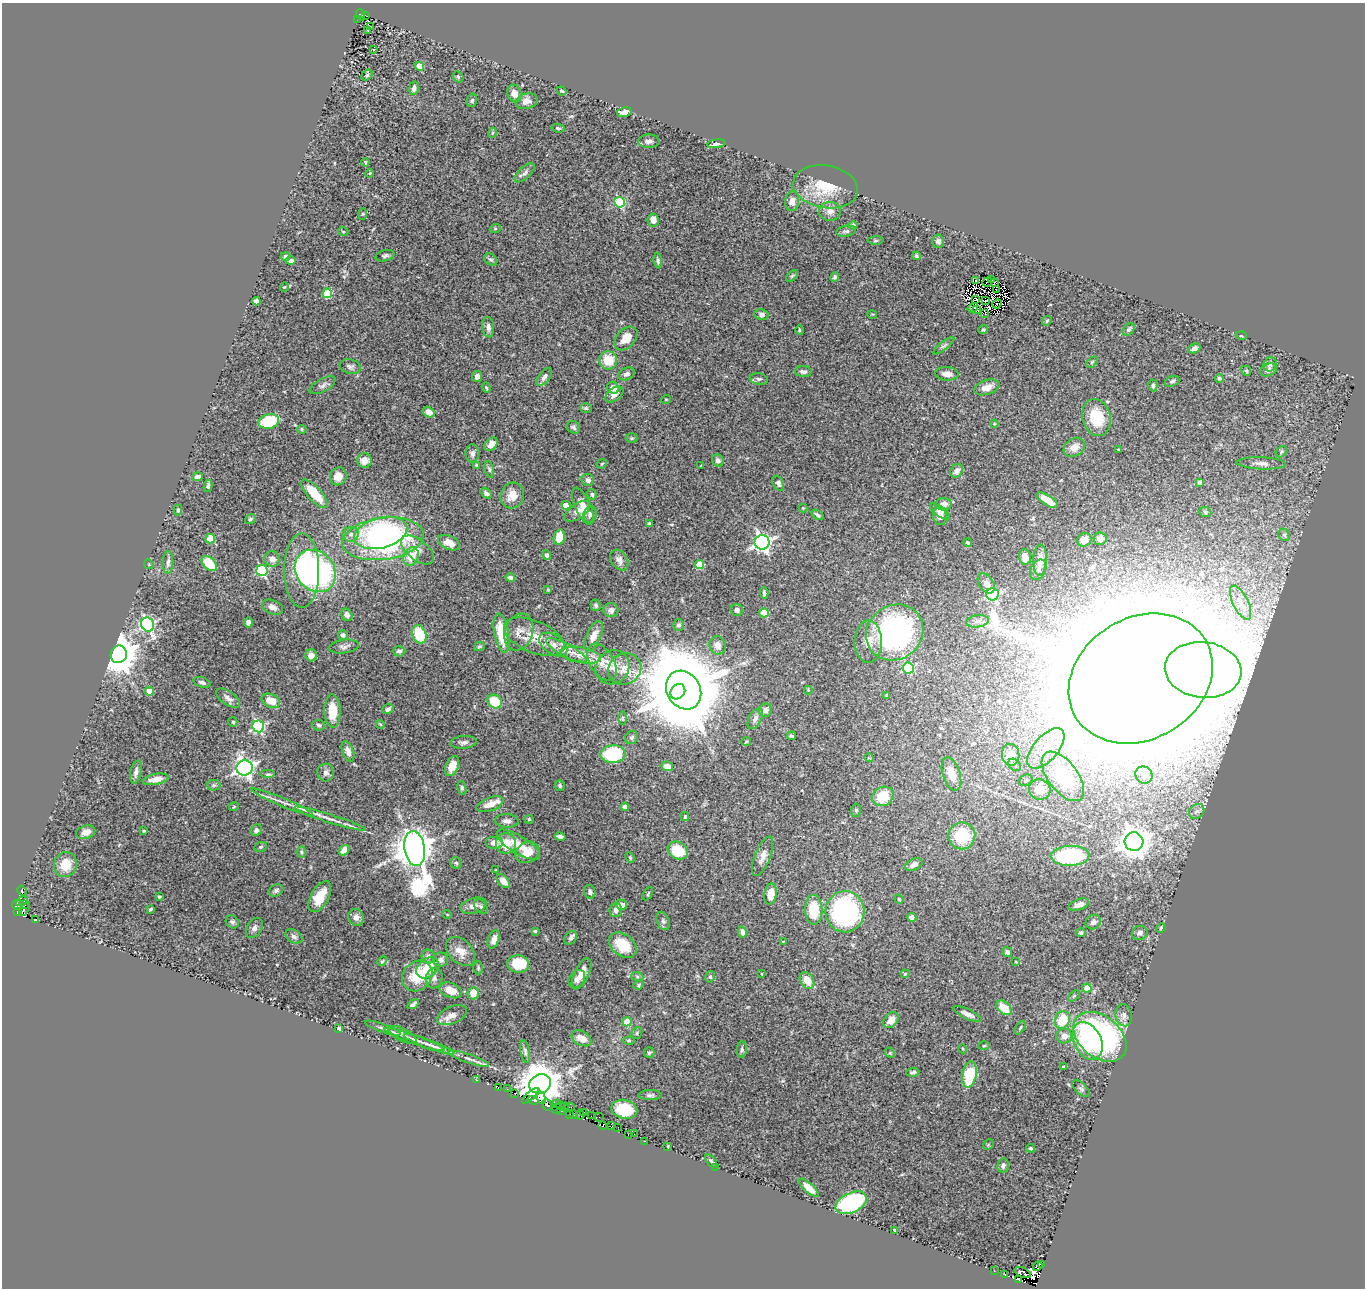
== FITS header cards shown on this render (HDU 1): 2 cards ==
NAXIS1  =                 1363
NAXIS2  =                 1286

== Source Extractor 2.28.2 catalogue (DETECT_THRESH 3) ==
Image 1363 x 1286 px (HDU 1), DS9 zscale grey, 1 PNG px = 1 image px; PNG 1367 x 1290 px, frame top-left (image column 1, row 1286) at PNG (2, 3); each listed source drawn as its Kron ellipse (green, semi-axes under 4 px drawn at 4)
Background 0.928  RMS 0.039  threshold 0.117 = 3 sigma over >= 5 px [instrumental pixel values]
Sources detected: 422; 10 with non-positive FLUX_AUTO (blend fragments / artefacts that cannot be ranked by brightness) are neither listed nor drawn; the other 412 listed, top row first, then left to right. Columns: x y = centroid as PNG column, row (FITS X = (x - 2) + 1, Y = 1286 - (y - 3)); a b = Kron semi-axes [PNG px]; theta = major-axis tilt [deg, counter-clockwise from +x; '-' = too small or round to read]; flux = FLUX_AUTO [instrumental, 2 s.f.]
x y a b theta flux
360 15 6 4 -74 67
366 15 3 2 - 6.9
358 19 3 2 - 10
371 27 2 2 - 2.1
368 30 3 2 - 2.3
373 49 3 3 - 17
420 66 4 4 - 21
367 75 6 4 45 4.6
458 77 6 5 - 3.8
414 88 6 5 - 10
562 91 5 3 - 3
514 93 9 7 -69 17
472 100 7 5 73 4.7
526 101 11 7 14 15
624 112 7 4 12 12
558 128 6 4 -9 4.1
492 133 5 3 - 2.5
649 141 10 6 1 10
716 144 9 3 7 8.1
365 162 4 3 - 2.8
370 173 4 3 - 2.6
525 173 12 6 44 9.6
825 187 32 21 -9 96
792 201 10 7 84 16
619 202 5 5 - 210
830 211 11 9 0 16
363 214 6 4 87 2.9
653 220 6 5 - 16
853 225 4 3 - 5.9
495 229 6 3 20 3
343 231 5 3 - 2.3
846 231 10 5 11 6.2
876 240 8 4 1 3.6
938 241 7 6 - 7.3
385 256 10 5 15 6.7
917 256 4 3 - 4.1
285 257 5 4 - 5.6
491 259 7 5 -36 5.4
291 261 5 3 - 8.6
658 261 7 4 -84 5.2
792 276 7 4 45 3.6
835 277 5 4 - 5.1
992 279 3 2 - 2.1
976 281 2 2 - 1.9
987 282 5 2 - 3.1
995 282 3 2 - 0.74
284 287 4 4 - 2.8
996 290 2 2 - 1.3
327 293 5 4 - 110
976 299 3 2 - 3.1
256 301 4 4 - 8.3
986 301 4 2 - 0.1
997 304 5 2 - 1.5
973 308 5 2 - 2.4
977 310 3 2 - 2
762 314 7 5 -13 7.5
872 314 5 3 - 2
985 314 3 2 - 4.2
1047 321 5 4 - 3.1
488 327 10 6 -84 11
1129 329 7 5 51 6.2
799 330 5 3 - 2.8
983 330 5 4 - 4.1
1241 336 5 3 - 2.9
626 338 14 9 47 35
944 346 13 3 38 6.5
1194 348 6 4 26 8.4
608 360 9 9 - 70
1092 362 6 4 45 3.8
1270 364 7 6 - 8.1
350 367 10 7 -15 8.4
1268 370 9 6 24 11
1246 371 5 4 - 3.7
803 372 8 5 -5 9.7
627 374 8 6 22 8.5
947 374 12 6 -3 19
477 377 5 5 - 10
544 377 10 5 53 11
1219 378 4 4 - 4
759 379 9 5 -10 7.5
1172 381 7 5 21 5.6
323 385 14 6 28 10
1153 385 6 4 -89 4.4
987 387 13 7 19 25
486 388 5 4 - 4
613 388 6 5 - 18
614 394 10 6 36 11
666 399 5 3 - 2.1
586 408 6 4 0 3.5
429 412 6 5 - 24
1097 417 19 14 -74 86
269 421 10 7 14 130
994 424 4 4 - 2.5
573 427 7 6 - 6.5
302 429 5 4 - 3.7
632 438 6 5 - 3.8
491 444 8 5 46 15
1074 447 11 9 32 24
1119 450 3 3 - 4.2
1281 452 6 4 47 4.3
472 453 9 7 88 8.4
718 460 6 5 - 9.7
364 461 7 7 - 23
1261 463 24 6 -2 17
602 464 5 3 - 2.4
476 465 4 3 - 3
701 466 3 2 - 1.8
489 469 8 4 -77 4.9
957 471 7 5 52 12
338 476 9 8 - 25
198 477 5 4 - 9.1
588 480 6 6 - 9.8
1200 482 4 4 - 13
778 483 8 5 -63 7.8
208 486 6 4 80 4.3
486 493 6 4 -36 7.1
314 494 18 7 -49 63
592 494 5 4 - 5.6
512 496 13 11 73 31
1047 500 12 5 -33 32
943 504 8 6 4 18
566 505 4 4 - 54
583 506 20 8 -66 31
803 508 4 4 - 2.3
178 510 5 3 - 4.8
577 511 14 7 35 16
940 511 12 5 -36 10
1205 512 6 5 - 4.1
590 514 8 6 75 9.7
818 515 7 3 -32 5.3
940 516 9 7 -75 24
250 519 6 4 35 4
649 524 3 3 - 4.9
381 533 27 15 14 380
351 534 8 7 - 11
1284 535 6 5 - 6.4
559 537 8 5 79 49
210 539 5 4 - 43
383 539 41 21 8 570
1100 539 6 6 - 13
1084 540 7 6 - 19
762 542 7 7 - 950
449 543 12 6 -25 27
968 543 4 4 - 4.1
417 550 19 10 -38 26
547 555 5 4 - 7.9
411 557 10 7 65 49
1025 557 8 6 -86 16
272 559 8 7 - 16
619 560 11 8 -56 15
1040 560 15 7 88 24
168 562 11 5 89 8.8
209 563 9 6 -46 67
149 564 5 4 - 3.3
700 565 4 4 - 89
262 570 5 5 - 250
1038 570 11 7 62 12
302 571 37 17 -90 230
315 571 22 19 -50 530
510 578 5 4 - 8.5
986 583 11 7 -55 19
548 590 3 3 - 3.5
764 593 6 3 -84 5.5
993 594 6 6 - 380
1241 603 18 7 -64 28
596 605 6 5 - 5.5
273 607 11 6 -22 12
611 610 7 7 - 14
737 610 6 6 - 9.1
764 613 4 4 - 76
347 615 6 5 - 13
977 621 11 6 8 12
248 623 5 4 - 12
148 624 7 6 - 490
678 625 6 5 - 5.7
519 632 19 14 71 30
895 632 30 27 37 630
502 633 20 7 -80 78
419 634 9 7 -68 85
343 635 5 4 - 7.4
594 636 16 7 66 23
534 637 32 16 -23 67
868 642 21 13 -90 43
553 644 15 9 -34 26
717 645 9 8 - 19
479 646 5 5 - 4.1
344 647 15 6 8 11
566 650 22 6 -28 27
399 651 6 5 - 6.5
119 654 9 8 - 6500
311 655 6 6 - 16
581 655 20 8 -10 34
602 662 21 12 -59 41
613 667 18 16 46 38
908 668 5 5 - 180
625 669 17 15 26 41
1203 670 38 28 -6 6800
1141 678 76 61 31 40000
202 682 9 5 -18 7.8
684 690 20 16 -60 30000
808 690 4 4 - 2.4
149 691 4 4 - 51
678 692 8 6 50 6000
887 696 4 3 - 5.3
228 698 14 6 -34 13
271 701 10 6 -26 42
495 702 7 6 - 82
388 709 6 4 36 7.4
765 710 7 6 - 12
332 711 17 8 -89 48
622 718 7 4 89 3.8
755 719 11 6 61 12
233 722 5 4 - 4.5
380 724 4 2 - 1.9
319 725 6 5 - 5.9
258 726 6 5 - 330
791 736 4 2 - 3.3
632 737 7 6 - 5.7
746 741 5 3 - 2.6
463 742 13 6 5 10
1046 748 24 12 49 81
348 751 11 5 -70 15
613 754 12 9 5 190
1011 755 11 8 -84 41
869 758 5 3 - 1.9
1015 765 7 5 -40 6.6
452 766 11 6 67 23
667 766 6 5 - 21
245 768 8 7 - 1200
136 772 11 5 79 11
326 772 9 8 - 9.7
268 774 7 4 0 5.7
951 774 17 9 -73 35
1144 775 9 8 - 17
1063 776 29 15 -53 200
156 779 13 5 10 23
1026 780 7 5 27 6
214 785 6 5 - 5.1
560 786 5 4 - 4.3
462 788 7 4 -80 4.9
1040 790 11 10 - 38
883 796 11 9 29 65
282 802 33 4 -23 23
490 804 14 6 20 28
234 806 5 3 - 2.3
625 807 4 4 - 11
856 810 6 5 - 4.1
1197 811 8 6 40 10
685 817 4 3 - 3.2
330 819 38 4 -17 28
529 819 4 4 - 2.7
507 821 12 6 -3 11
256 830 6 5 - 7.3
144 831 3 2 - 3.1
86 832 10 6 16 21
560 836 5 3 - 6.2
962 836 13 13 - 130
1134 842 9 9 - 3800
494 843 9 6 0 21
506 844 10 10 - 51
518 845 25 8 -31 51
261 847 6 5 - 3.4
415 848 17 10 -82 7500
344 850 5 4 - 29
678 850 10 8 -30 73
301 852 6 4 -89 3.8
527 852 12 10 28 31
763 856 21 7 69 20
1070 856 19 10 1 200
630 857 5 3 - 3.3
456 863 6 5 - 4.9
65 865 12 11 - 48
914 865 9 5 26 14
496 870 3 2 - 1.9
503 881 8 5 -47 24
22 890 5 3 - 19
276 891 7 5 26 7.3
590 892 7 5 -75 7.4
648 894 7 4 63 3.3
770 894 11 6 81 33
159 897 3 3 - 4.6
320 897 17 9 61 46
899 899 5 4 - 2.8
22 901 6 3 29 130
17 905 5 4 - 230
25 905 3 2 - 9
621 905 6 5 - 22
1079 905 10 5 20 15
473 906 13 7 17 17
481 907 8 5 -51 6
25 909 7 4 61 18
150 909 4 2 - 3.4
616 910 7 6 - 11
814 910 15 8 -89 80
17 912 4 2 - 35
845 912 20 19 - 400
447 914 5 3 - 2
356 917 8 7 - 13
912 917 5 4 - 11
35 920 4 3 - 29
663 921 9 6 -67 7.3
232 922 7 6 - 6.8
1093 922 8 7 - 12
254 928 11 7 59 10
1161 928 5 4 - 3
535 931 4 4 - 2.8
742 932 5 4 - 9
1081 933 5 4 - 4.5
1140 933 8 7 - 9
294 936 9 6 -33 8.6
571 938 7 5 54 7.5
494 939 9 5 69 15
783 941 3 2 - 1.7
623 945 15 11 -37 60
460 951 17 11 -44 32
1007 952 5 4 - 8.8
428 956 7 6 - 8.5
441 960 7 7 - 11
382 961 5 4 - 3.5
1016 962 4 2 - 1.8
518 964 11 9 -3 67
428 968 12 9 40 59
478 968 6 5 - 4.3
581 974 17 7 65 27
762 974 4 2 - 1.8
905 974 4 4 - 2.5
417 976 16 14 47 79
637 976 6 4 -19 4.5
710 977 6 4 77 4.6
434 978 10 8 77 13
577 979 10 7 54 14
807 980 9 6 -57 34
639 985 5 4 - 3.3
1087 988 4 4 - 36
451 990 12 7 -21 31
473 993 6 5 - 26
1074 996 7 4 44 3.8
413 1004 6 3 34 6.2
1004 1008 9 6 -44 50
967 1014 15 5 -25 16
452 1015 15 8 23 19
1124 1015 11 8 -80 13
891 1020 9 6 49 24
1062 1020 9 7 69 73
627 1022 4 4 - 62
383 1028 19 4 -20 9
1020 1028 7 4 55 3.7
339 1029 4 3 - 3.7
637 1033 6 5 - 3.9
403 1035 15 6 -27 11
1064 1036 8 7 - 21
1100 1037 30 20 -40 660
581 1038 10 7 -29 22
415 1040 32 4 -20 16
629 1040 6 4 0 3.4
1088 1041 20 13 -63 220
429 1044 27 3 -20 16
984 1046 5 3 - 2.7
963 1049 4 3 - 2.3
742 1050 8 5 88 6
525 1052 11 4 -81 6.4
649 1053 5 5 - 4.3
890 1053 5 4 - 3.2
469 1059 21 4 -19 14
1063 1067 3 3 - 4.5
913 1072 6 4 7 5.8
969 1074 13 7 79 110
476 1080 3 2 - 3.1
540 1084 11 9 22 9500
498 1088 3 2 - 2.3
507 1089 3 2 - 5.3
1081 1089 11 5 -43 6.5
515 1093 3 2 - 7
650 1095 11 5 0 6.8
531 1096 11 2 40 0.35
541 1097 7 3 -62 130
533 1100 5 3 - 77
556 1103 3 2 - 1.3
547 1105 6 4 -75 59
560 1106 2 2 - 2.5
565 1106 3 2 - 30
570 1107 5 2 - 43
556 1108 5 2 - 7.5
624 1109 13 9 -13 85
560 1110 3 2 - 17
583 1112 3 2 - 20
569 1114 3 2 - 4.7
574 1114 4 2 - 27
580 1115 4 2 - 3.6
591 1115 3 2 - 4
599 1117 4 2 - 42
603 1126 4 3 - 72
612 1126 3 2 - 35
618 1127 2 2 - 3.2
628 1134 3 2 - 7.4
634 1134 2 2 - 3.7
644 1141 3 2 - 2.8
988 1145 6 4 47 3.3
668 1146 3 2 - 2.1
1030 1148 4 3 - 4.1
711 1161 8 4 -50 6.1
1003 1165 7 5 76 8.3
715 1167 2 2 - 55
809 1188 12 4 -43 23
851 1203 16 10 26 350
895 1230 3 2 - 2.3
1042 1264 2 2 - 12
1038 1266 5 4 - 37
994 1271 2 2 - 2.4
1023 1272 8 5 -26 24
1005 1274 3 3 - 18
1018 1279 3 3 - 41
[10 non-positive-flux detections neither listed nor drawn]